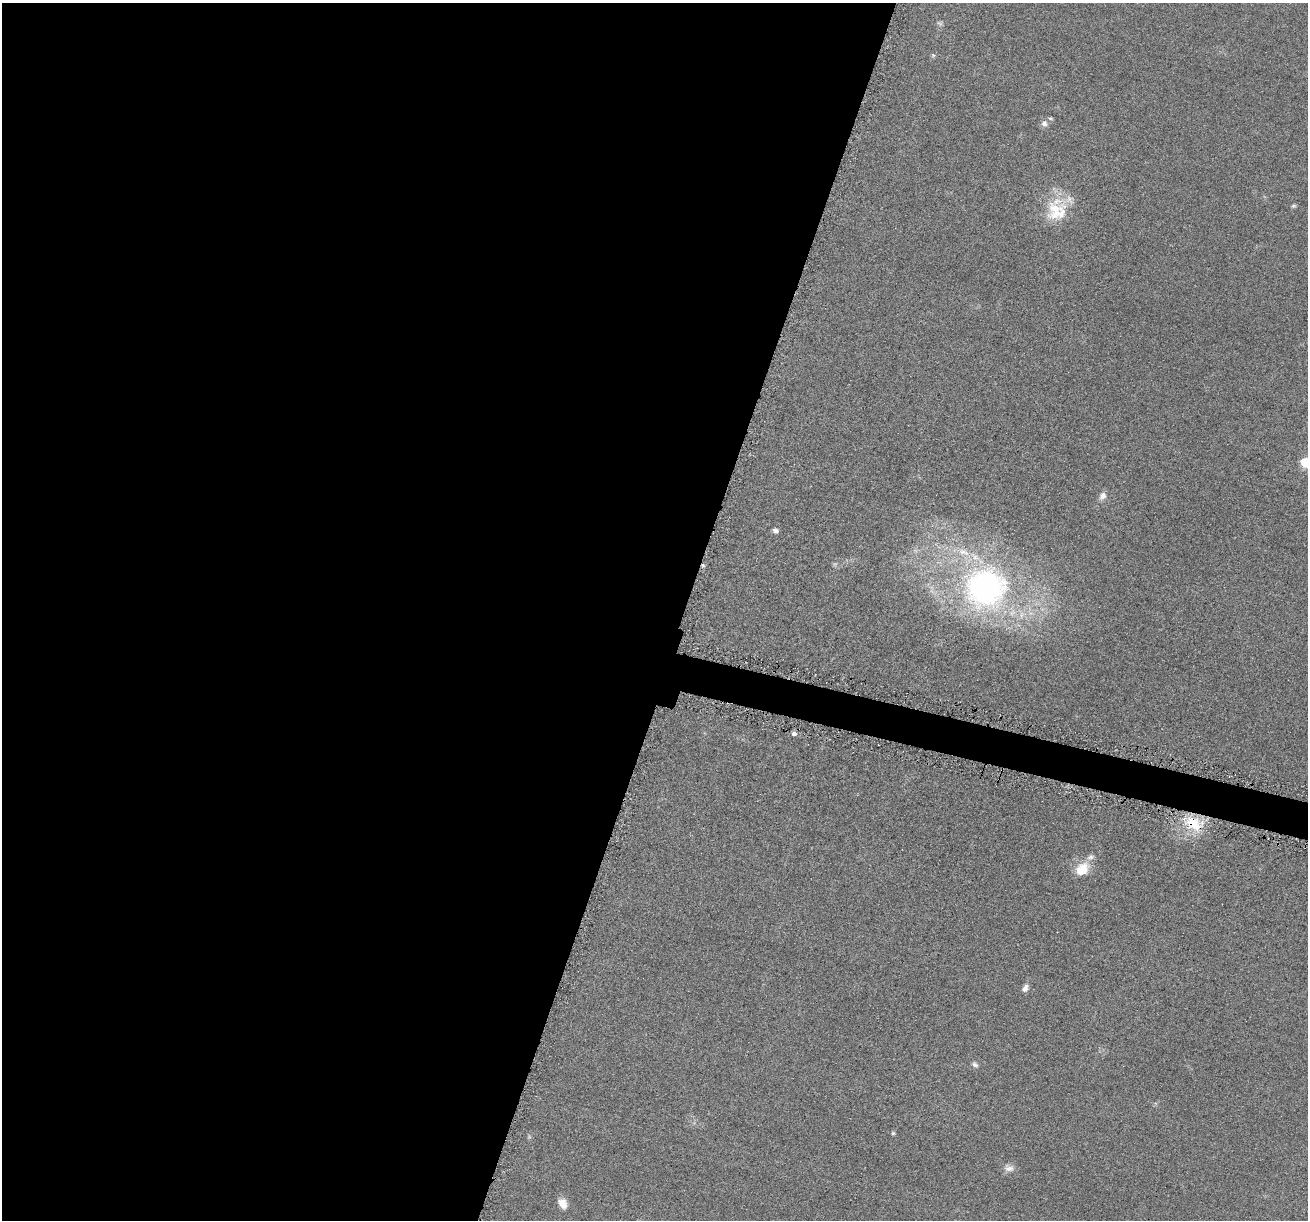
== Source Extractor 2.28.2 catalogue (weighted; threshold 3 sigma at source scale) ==
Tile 5 of 4 x 4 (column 1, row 2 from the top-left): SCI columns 16-1321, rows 2574-3791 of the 5255 x 5272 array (HDU 1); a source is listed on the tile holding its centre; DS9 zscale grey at full resolution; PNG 1310 x 1222 px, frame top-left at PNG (2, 3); no overlay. Shown black and unused: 54% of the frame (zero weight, under 4 of 8 exposures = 1% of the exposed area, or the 3 px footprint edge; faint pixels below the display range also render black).
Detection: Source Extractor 2.28.2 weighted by HDU 2 'WHT'; one run over the whole footprint, this tile lists its part. Background 0.0528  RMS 0.0086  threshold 0.035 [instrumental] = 3 sigma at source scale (4.09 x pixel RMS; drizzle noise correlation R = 1.36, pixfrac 0.8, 0.05/0.05 arcsec/px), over >= 5 px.
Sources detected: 24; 2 too faint to see at this stretch — not listed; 4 inside a brighter listed object's ellipse — not listed separately; the other 18 listed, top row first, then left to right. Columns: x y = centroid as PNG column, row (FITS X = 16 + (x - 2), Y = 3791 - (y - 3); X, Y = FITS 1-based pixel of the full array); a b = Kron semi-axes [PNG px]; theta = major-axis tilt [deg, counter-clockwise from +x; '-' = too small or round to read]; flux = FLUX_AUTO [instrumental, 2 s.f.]
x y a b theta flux
933 55 5 5 - 1.2
1044 123 9 8 - 3.4
1293 206 7 5 15 1.3
1055 210 31 24 82 31
1305 462 6 5 - 37
1102 496 11 8 55 4.4
775 530 6 5 - 3
963 552 19 9 -21 12
703 565 5 4 - 1.3
986 587 42 40 16 220
794 734 6 5 - 3
1194 823 26 15 -41 28
1082 869 19 14 45 16
1025 988 9 7 60 3.9
975 1065 9 6 -44 2.3
893 1133 5 4 - 1.4
1009 1168 14 9 -4 5
563 1204 13 9 -58 8.4
Overlapping masked pixels (flux is a lower limit): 2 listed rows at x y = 703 565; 1194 823
Isophote crosses this tile's border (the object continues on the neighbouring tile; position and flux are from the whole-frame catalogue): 1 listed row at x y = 1305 462